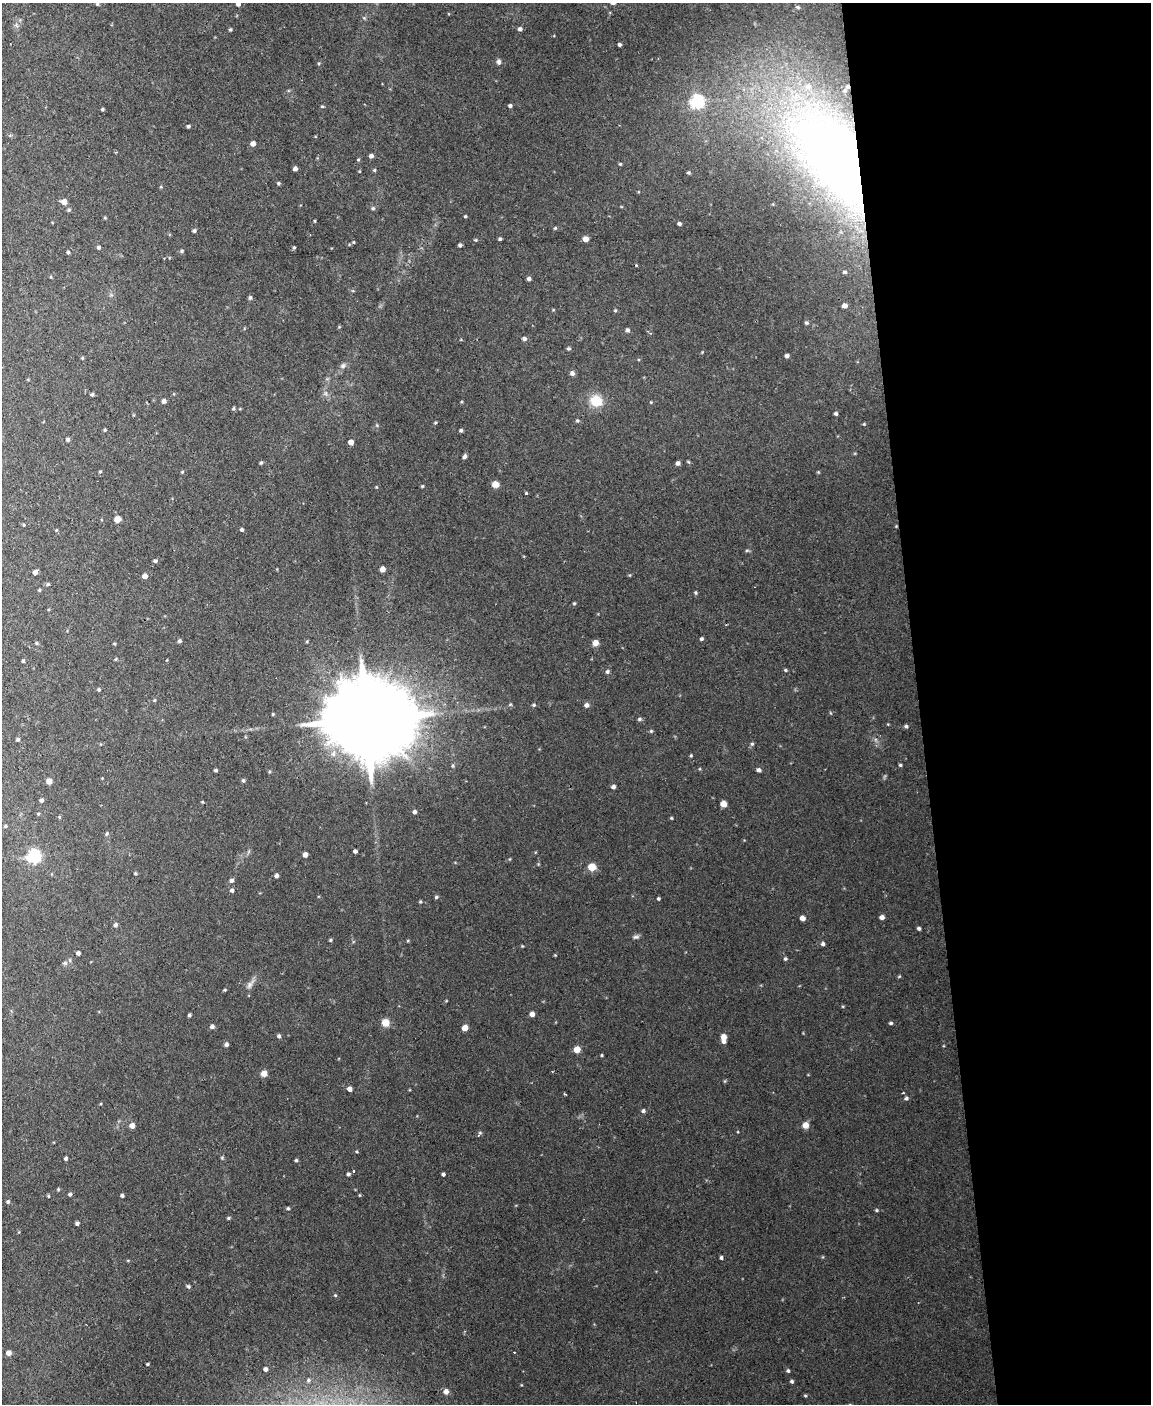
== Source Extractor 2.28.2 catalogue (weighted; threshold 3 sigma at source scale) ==
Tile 8 of 4 x 3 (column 4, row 2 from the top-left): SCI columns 3448-4596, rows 1639-3040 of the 4596 x 4572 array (HDU 1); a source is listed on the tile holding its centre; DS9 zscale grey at full resolution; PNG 1153 x 1406 px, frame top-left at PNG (2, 3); no overlay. Shown black and unused: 20% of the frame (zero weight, under 2 of 3 exposures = <1% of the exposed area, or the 3 px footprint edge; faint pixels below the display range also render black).
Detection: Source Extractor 2.28.2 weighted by HDU 2 'WHT'; one run over the whole footprint, this tile lists its part. Background 0.0545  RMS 0.0055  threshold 0.0245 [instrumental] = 3 sigma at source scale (4.5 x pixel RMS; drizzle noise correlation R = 1.50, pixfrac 1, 0.05/0.05 arcsec/px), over >= 5 px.
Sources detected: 195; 1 cosmic-ray / hot-pixel residue — not listed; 2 inside a brighter listed object's ellipse — not listed separately; the other 192 listed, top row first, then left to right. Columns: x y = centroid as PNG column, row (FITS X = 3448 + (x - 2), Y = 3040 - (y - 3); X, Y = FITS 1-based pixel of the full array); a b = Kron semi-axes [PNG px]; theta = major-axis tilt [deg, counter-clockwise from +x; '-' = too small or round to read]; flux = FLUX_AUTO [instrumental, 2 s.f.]
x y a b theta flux
97 4 4 4 - 0.72
238 4 4 4 - 1.7
798 7 5 5 - 0.93
364 18 5 5 - 0.73
16 25 6 5 - 1.2
230 29 4 4 - 0.75
520 29 5 4 - 1.4
619 44 4 3 - 1.2
499 62 7 5 -86 1.4
319 63 5 3 - 0.53
697 101 6 6 - 110
322 106 4 4 - 0.56
510 106 4 4 - 1.1
102 109 4 3 - 0.65
188 126 4 3 - 0.92
253 144 4 4 - 3.5
371 156 4 4 - 1.8
835 159 137 65 -57 420
358 160 5 3 - 0.5
620 164 4 4 - 0.52
295 168 4 4 - 2
374 170 5 4 - 0.58
689 173 5 4 - 0.72
278 183 4 4 - 0.79
64 202 6 5 - 3.3
373 208 6 4 -21 0.88
69 210 5 4 - 0.79
465 216 4 3 - 0.55
105 218 4 4 - 0.54
315 221 4 3 - 0.46
679 224 5 4 - 1.2
555 228 4 4 - 0.69
194 231 4 4 - 0.98
500 239 4 3 - 0.88
585 239 6 5 - 2.7
353 242 5 4 - 0.55
460 245 4 3 - 1.1
99 247 4 4 - 1.1
294 248 4 3 - 0.65
182 251 5 4 - 0.75
68 252 4 3 - 0.75
845 272 6 5 - 1.1
529 279 4 4 - 1.4
250 297 6 4 63 0.88
844 305 5 5 - 2.7
615 310 5 4 - 0.67
806 323 5 5 - 0.92
627 330 5 5 - 1.2
524 339 5 4 - 1.6
569 349 5 5 - 0.84
787 356 5 4 - 1.4
82 358 4 3 - 0.51
343 366 7 6 - 1.5
572 373 6 6 - 1.7
326 393 6 4 72 1
92 394 4 4 - 0.91
164 401 4 4 - 1.7
596 401 9 8 - 16
651 402 4 3 - 0.47
233 408 6 3 46 0.61
836 413 4 4 - 1.2
577 420 5 4 - 0.74
435 422 4 4 - 0.6
864 424 4 4 - 0.5
105 430 4 4 - 0.54
461 430 4 4 - 0.98
68 439 5 4 - 1.2
351 442 4 4 - 3.6
464 456 5 4 - 1.5
261 463 5 4 - 0.71
678 463 4 4 - 1.6
100 471 5 3 - 0.52
182 472 4 3 - 0.52
818 472 4 4 - 0.48
495 484 6 5 - 4.9
422 486 4 3 - 0.57
526 493 4 3 - 0.47
117 519 5 5 - 4.4
24 525 4 3 - 0.48
242 529 4 4 - 0.87
747 550 6 3 18 0.65
155 561 5 4 - 0.96
382 569 4 4 - 4.2
35 572 4 4 - 2.9
145 576 5 5 - 2.6
48 584 5 4 - 0.64
39 590 4 4 - 0.58
696 593 5 4 - 0.71
574 603 4 4 - 0.57
701 639 4 4 - 0.91
179 641 4 4 - 1.1
37 643 5 4 - 0.67
595 643 6 5 - 3.8
114 644 4 3 - 0.54
23 661 3 3 - 0.8
785 670 5 4 - 0.66
607 672 5 5 - 1.2
99 689 4 4 - 0.77
154 700 5 3 - 0.52
510 704 5 3 - 0.55
534 705 5 4 - 0.75
586 705 6 5 - 1.8
639 719 6 4 0 0.95
366 720 33 18 1 13000
906 726 5 4 - 0.91
651 731 4 4 - 0.58
18 739 4 4 - 0.96
752 744 5 4 - 0.74
691 755 4 4 - 0.54
900 765 4 4 - 0.64
216 770 4 3 - 0.84
759 770 4 4 - 1.8
243 780 5 4 - 0.88
49 781 5 5 - 2.8
613 787 5 4 - 1.5
41 800 5 4 - 1.3
723 804 5 5 - 3.7
414 812 5 4 - 1.3
38 814 4 3 - 0.53
59 817 5 3 - 0.47
671 818 4 3 - 0.52
5 826 5 4 - 0.66
107 834 6 4 50 0.82
355 851 4 4 - 1.4
305 855 4 4 - 2.3
34 856 6 6 - 110
592 867 5 5 - 18
135 873 4 3 - 0.63
276 876 4 4 - 1.7
232 880 5 5 - 1.4
232 890 5 5 - 1.2
436 897 5 4 - 0.84
658 899 3 3 - 0.75
420 902 5 4 - 0.65
882 917 4 4 - 2.3
802 918 5 4 - 2.6
115 925 5 5 - 1.4
919 928 4 3 - 1
636 937 9 5 7 1.3
331 940 4 4 - 0.63
823 944 5 5 - 1.1
522 946 4 3 - 0.45
78 953 4 4 - 1.6
785 959 5 4 - 0.82
65 963 6 5 - 1.2
250 985 12 6 68 2.6
225 990 4 3 - 0.55
532 1014 4 4 - 2.9
189 1015 4 3 - 0.92
385 1022 7 6 - 6.7
891 1023 4 3 - 0.85
212 1026 5 5 - 1.5
465 1028 5 4 - 6.6
279 1036 5 4 - 1.1
723 1037 7 5 80 3.7
226 1044 5 4 - 1.5
577 1049 6 5 - 5.1
602 1055 4 3 - 0.54
264 1073 6 5 - 4.4
350 1089 4 4 - 2.8
903 1093 4 2 - 0.41
906 1098 5 5 - 1.1
643 1111 5 4 - 1.2
132 1125 5 4 - 3.7
805 1125 6 6 - 4.3
480 1133 5 4 - 0.81
357 1151 4 3 - 0.57
222 1158 5 5 - 0.64
66 1159 4 4 - 1.1
296 1160 4 4 - 0.74
348 1174 5 5 - 1
443 1174 3 3 - 1
58 1189 5 3 - 0.49
70 1194 5 4 - 0.97
122 1195 4 3 - 1.1
359 1195 5 3 - 0.44
49 1196 5 3 - 0.55
8 1202 5 5 - 0.92
288 1208 5 4 - 0.73
876 1210 4 4 - 0.59
229 1218 5 4 - 0.69
77 1223 4 4 - 1.3
721 1257 4 3 - 1
188 1286 5 5 - 0.95
514 1352 3 2 - 0.46
9 1353 6 5 - 2.8
148 1364 3 2 - 0.6
265 1369 5 4 - 1.6
788 1371 4 4 - 0.99
792 1381 4 4 - 0.97
446 1391 6 5 - 2.4
805 1396 5 3 - 0.59
Overlapping masked pixels (flux is a lower limit): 2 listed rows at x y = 835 159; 366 720
Isophote crosses this tile's border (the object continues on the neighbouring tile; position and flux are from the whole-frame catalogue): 2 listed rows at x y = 238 4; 835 159
Unlisted compact peaks at least as high as the median listed source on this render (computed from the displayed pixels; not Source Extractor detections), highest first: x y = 335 1295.